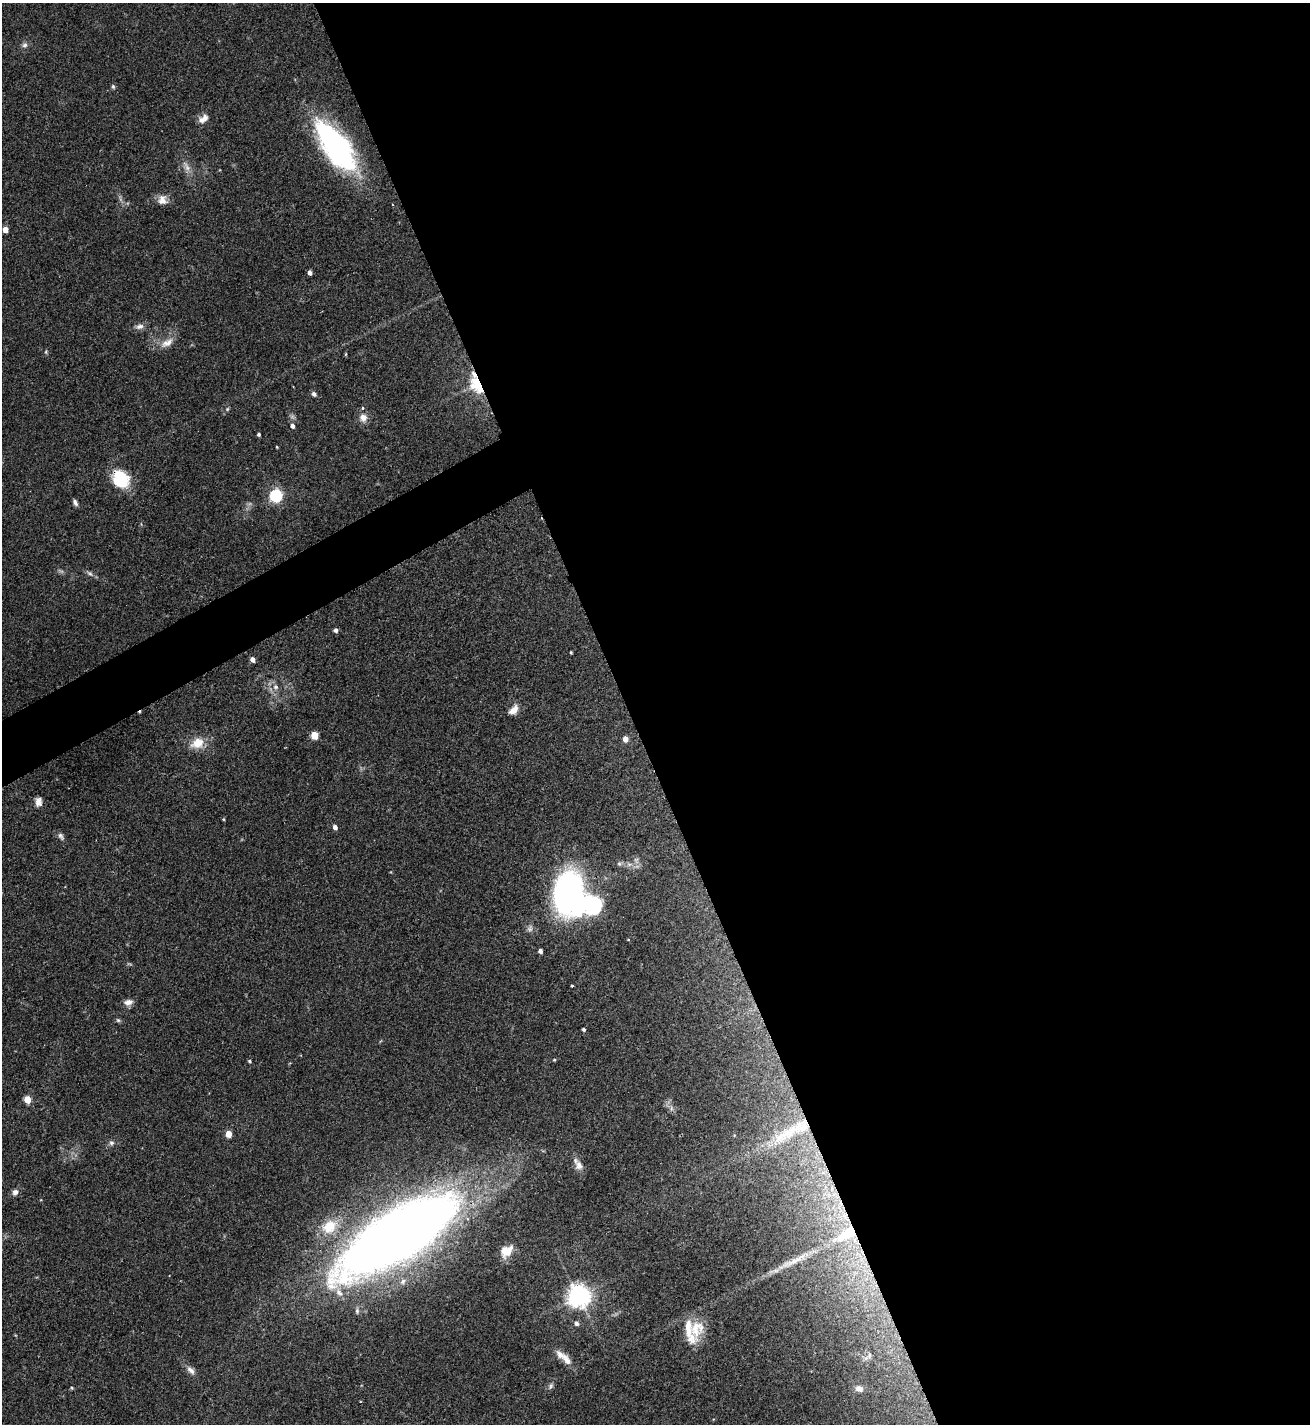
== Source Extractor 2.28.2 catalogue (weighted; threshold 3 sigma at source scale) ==
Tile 8 of 4 x 4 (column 4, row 2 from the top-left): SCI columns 4087-5394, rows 2851-4272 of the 5688 x 5698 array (HDU 1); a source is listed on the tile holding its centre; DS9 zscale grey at full resolution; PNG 1312 x 1426 px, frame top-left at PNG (2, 3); no overlay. Shown black and unused: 54% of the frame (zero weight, under 2 of 3 exposures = <1% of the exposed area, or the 3 px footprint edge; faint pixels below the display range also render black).
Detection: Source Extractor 2.28.2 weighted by HDU 2 'WHT'; one run over the whole footprint, this tile lists its part. Background 0.0713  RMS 0.0061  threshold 0.0274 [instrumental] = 3 sigma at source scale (4.5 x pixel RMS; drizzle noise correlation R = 1.50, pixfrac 1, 0.05/0.05 arcsec/px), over >= 5 px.
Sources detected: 80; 4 too faint to see at this stretch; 2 inside a brighter object's white glare — not listed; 4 inside a brighter listed object's ellipse — not listed separately; the other 70 listed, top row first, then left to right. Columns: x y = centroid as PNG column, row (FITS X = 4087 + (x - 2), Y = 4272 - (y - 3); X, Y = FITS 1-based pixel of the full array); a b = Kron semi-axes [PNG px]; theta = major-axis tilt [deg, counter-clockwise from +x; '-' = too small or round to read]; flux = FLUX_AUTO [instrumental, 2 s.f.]
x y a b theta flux
25 45 8 7 - 2.1
113 87 7 5 -73 1.1
203 119 14 9 33 4.4
336 147 58 23 -53 120
186 166 17 7 -57 4.5
162 200 13 12 - 5.5
5 230 4 4 - 6.6
310 273 4 4 - 3
139 326 13 7 9 3
167 343 21 10 30 6.6
46 352 6 4 -80 0.78
346 354 5 3 - 0.55
477 385 24 14 -63 21
314 394 7 5 -44 1.6
362 408 5 4 - 0.96
227 409 5 5 - 0.83
363 418 10 9 - 4.8
292 426 5 5 - 2.8
259 434 3 3 - 1.3
277 447 3 3 - 0.53
121 479 20 16 -57 28
276 495 6 6 - 85
75 502 8 5 -64 1.9
90 573 9 5 -43 1.8
336 630 4 4 - 2
571 652 3 2 - 0.62
253 660 4 4 - 3.6
275 687 9 8 - 3.1
513 710 14 8 49 5.1
314 735 5 5 - 18
625 739 5 4 - 5.8
197 743 20 15 22 10
38 802 11 8 88 3.7
224 819 5 3 - 0.6
335 827 5 4 - 3.2
61 836 11 6 -57 2.1
619 864 6 5 - 1.2
629 864 9 6 -7 2.5
567 893 36 23 80 170
593 907 13 11 -60 70
530 928 10 7 74 2.2
540 951 4 4 - 2.5
572 986 3 3 - 0.96
128 1002 11 7 10 3.6
118 1020 6 5 - 1
584 1029 3 3 - 1.3
554 1060 4 3 - 0.59
249 1061 4 3 - 0.81
27 1099 5 4 - 16
789 1132 59 13 32 23
228 1134 5 4 - 11
111 1143 7 6 - 1.8
579 1165 14 10 -63 4.2
15 1192 7 7 - 2.7
329 1226 23 18 33 16
847 1234 33 13 28 22
398 1235 99 32 33 1000
507 1251 16 11 42 8.7
792 1262 57 7 26 13
403 1281 10 6 39 2.6
579 1296 7 7 - 530
357 1311 9 5 -85 1.5
577 1323 6 5 - 1.9
696 1328 29 20 78 17
869 1355 10 5 64 1.5
567 1361 16 9 -58 5.2
191 1370 13 7 -46 3.3
550 1386 10 6 59 1.8
72 1388 5 4 - 0.62
859 1388 11 8 -15 3.3
Overlapping masked pixels (flux is a lower limit): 4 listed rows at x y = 477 385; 121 479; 567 893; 847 1234